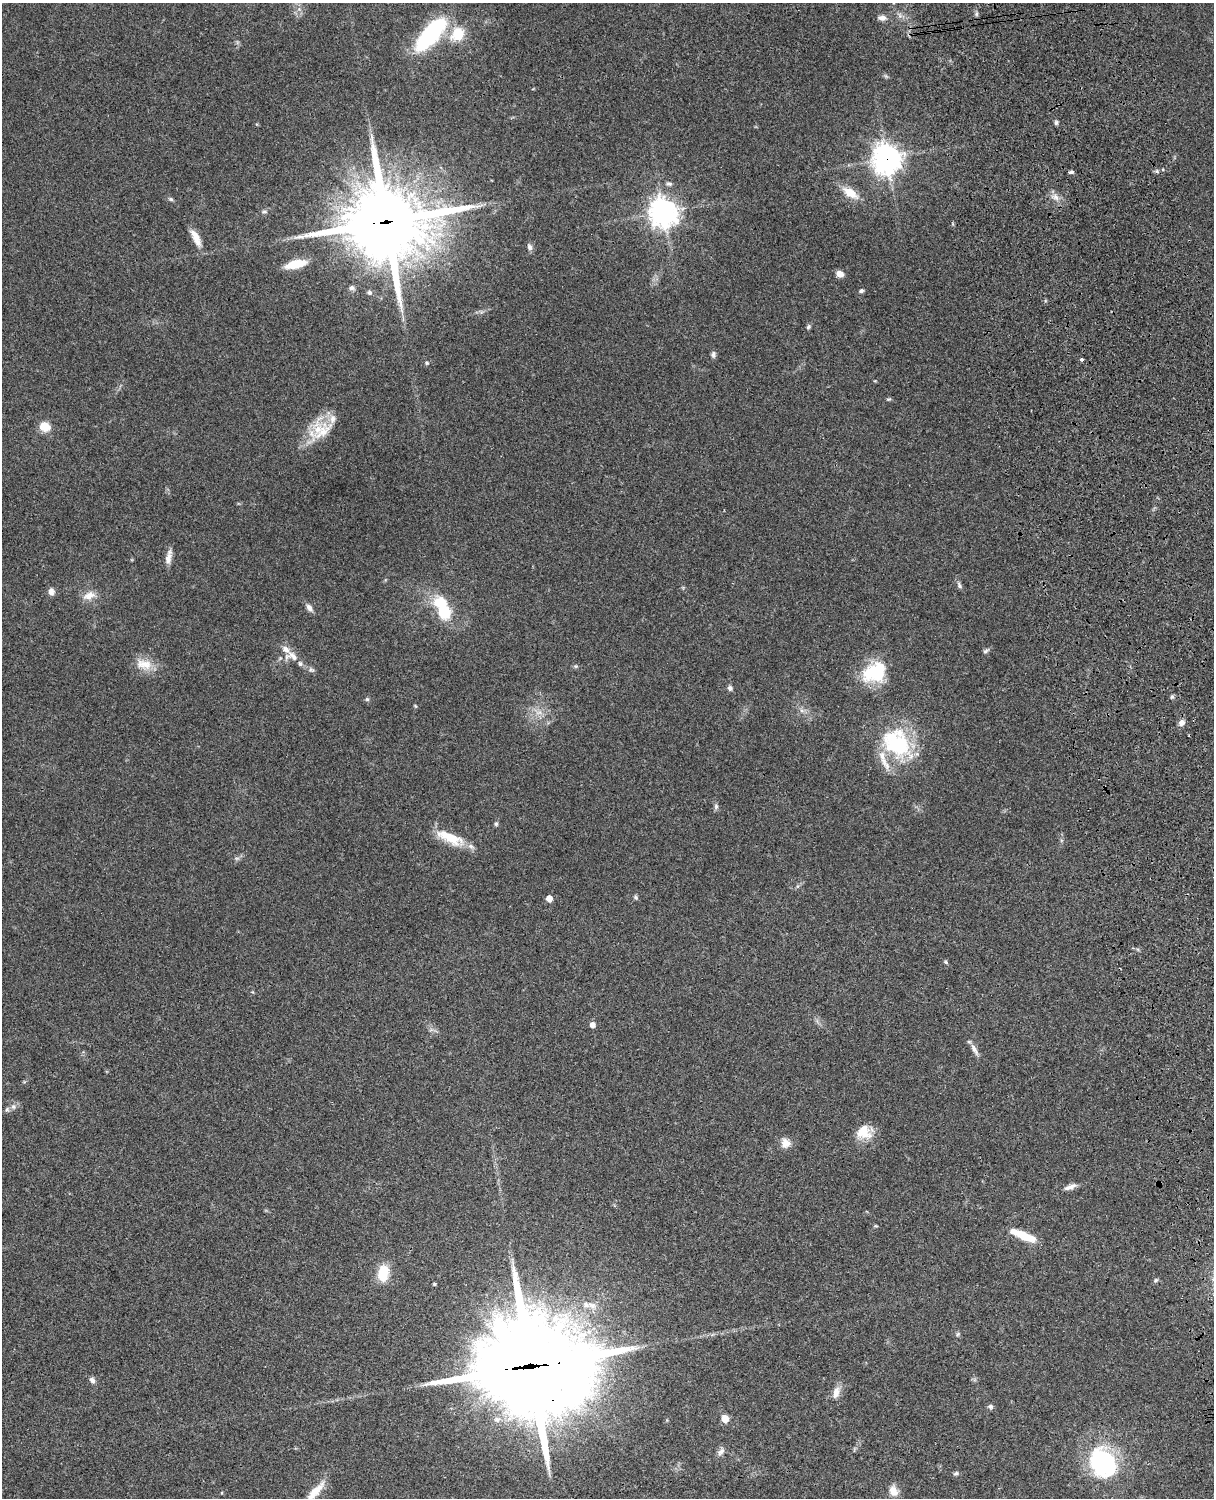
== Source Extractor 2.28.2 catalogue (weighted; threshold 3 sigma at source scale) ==
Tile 6 of 4 x 3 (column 2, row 2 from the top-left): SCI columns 1333-2544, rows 1773-3268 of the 5087 x 4927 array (HDU 1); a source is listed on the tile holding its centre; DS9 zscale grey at full resolution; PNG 1216 x 1500 px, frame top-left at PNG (2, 3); no overlay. Shown black and unused: <1% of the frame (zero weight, under 3 of 4 exposures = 6% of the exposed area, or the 3 px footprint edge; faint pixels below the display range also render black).
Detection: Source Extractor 2.28.2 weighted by HDU 2 'WHT'; one run over the whole footprint, this tile lists its part. Background 0.0986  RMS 0.0064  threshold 0.0289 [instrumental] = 3 sigma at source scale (4.5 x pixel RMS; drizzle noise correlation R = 1.50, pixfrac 1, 0.05/0.05 arcsec/px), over >= 5 px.
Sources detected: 89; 1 inside a brighter object's white glare — not listed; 8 inside a brighter listed object's ellipse — not listed separately; the other 80 listed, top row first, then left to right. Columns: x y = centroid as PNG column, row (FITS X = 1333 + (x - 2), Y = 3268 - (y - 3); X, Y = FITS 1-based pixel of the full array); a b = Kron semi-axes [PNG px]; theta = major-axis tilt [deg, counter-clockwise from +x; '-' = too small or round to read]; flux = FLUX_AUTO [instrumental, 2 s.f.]
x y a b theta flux
299 9 5 5 - 1.6
976 14 6 5 - 1.2
882 18 11 7 -2 3
430 34 29 12 49 92
458 34 15 13 50 18
1056 122 6 5 - 1.2
887 159 11 10 - 610
1157 171 6 4 -89 1
1071 172 6 3 9 1.2
669 184 8 6 -8 1.7
850 193 20 9 -34 11
1055 197 9 6 -40 3.3
171 199 7 4 -27 1.2
264 212 8 4 0 1.1
663 212 10 9 - 610
386 222 31 28 3 4600
196 238 24 9 -64 7.5
530 247 9 6 -70 2.1
296 264 17 7 13 21
840 274 9 7 -23 3.8
352 288 8 6 -8 1.8
861 291 6 5 - 1.2
369 292 7 6 - 1.5
808 327 6 5 - 1.2
713 354 9 6 85 1.7
1081 359 3 3 - 2.6
427 363 5 4 - 0.87
889 399 7 4 22 0.83
45 426 8 7 - 13
323 431 37 22 68 20
169 557 19 7 78 4.5
959 585 10 5 -63 1.8
51 592 9 7 -75 3.1
89 595 18 10 21 6.1
309 608 11 6 -54 2.8
444 612 17 15 -67 19
986 651 9 4 25 1.3
292 656 21 12 -10 7.1
144 664 24 13 -13 10
575 666 6 5 - 0.98
311 670 9 6 -29 1.7
875 672 29 22 26 31
730 688 7 6 - 1.7
1172 697 6 5 - 1
367 699 5 5 - 1
415 706 6 3 -53 0.6
539 712 11 5 1 3.1
1181 723 9 6 42 2.9
897 744 42 29 -32 53
716 806 8 6 77 1.5
496 824 6 5 - 1.1
451 838 34 14 -20 18
636 897 7 5 -47 1.1
549 898 5 5 - 7.6
946 962 6 4 -24 0.88
592 1025 5 5 - 4.2
974 1049 19 6 -60 3.6
13 1106 7 7 - 2.2
7 1109 8 5 63 1.4
864 1132 19 17 -25 13
785 1143 13 12 - 5.2
1070 1187 16 6 21 3.6
876 1226 6 3 -18 0.63
1023 1235 29 7 -23 16
383 1273 16 10 83 18
1156 1280 6 5 - 1.1
435 1284 5 4 - 0.76
586 1305 10 9 - 4.7
958 1334 6 5 - 1
531 1366 40 36 -6 9700
92 1380 8 6 -53 2.3
836 1393 16 9 73 5.6
990 1406 7 6 - 1.4
725 1419 5 5 - 15
721 1452 12 7 43 2.7
1102 1463 35 28 -61 70
956 1473 7 5 2 1.3
315 1491 29 8 48 9.6
893 1491 14 10 -65 5.9
222 1493 4 3 - 0.58
Overlapping masked pixels (flux is a lower limit): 3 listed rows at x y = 887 159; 386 222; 531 1366
Isophote crosses this tile's border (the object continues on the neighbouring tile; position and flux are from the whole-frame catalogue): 1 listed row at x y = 315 1491